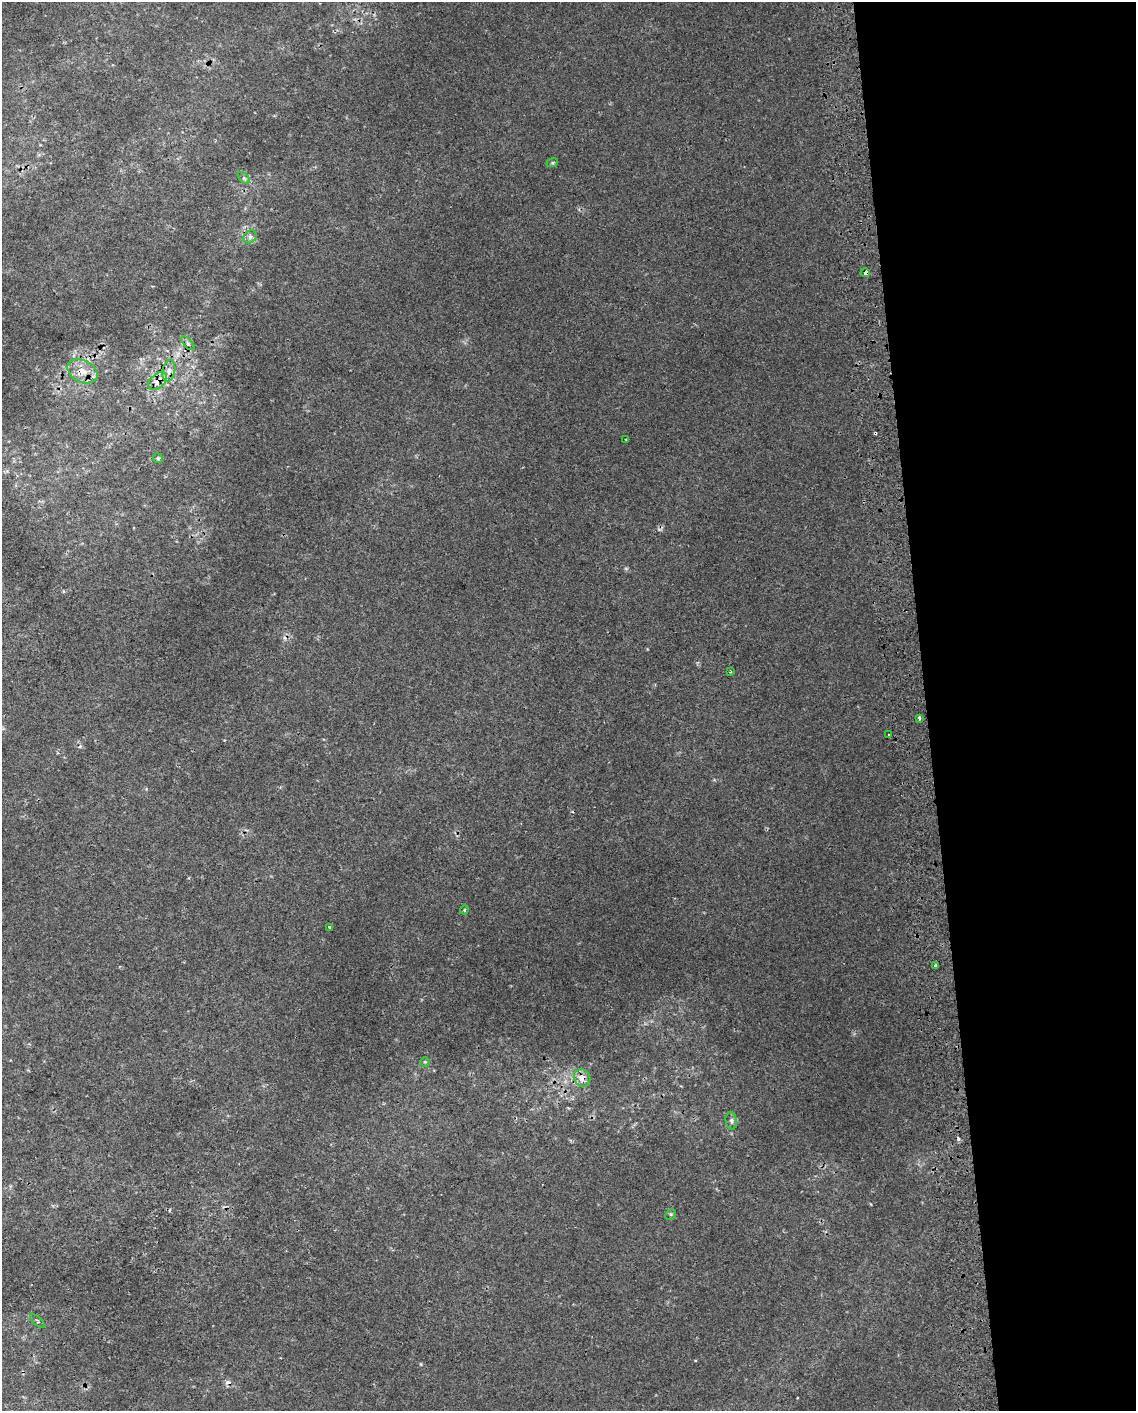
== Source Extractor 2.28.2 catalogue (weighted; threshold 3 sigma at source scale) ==
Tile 8 of 4 x 3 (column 4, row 2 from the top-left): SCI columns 3445-4578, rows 1418-2826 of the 4618 x 4284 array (HDU 1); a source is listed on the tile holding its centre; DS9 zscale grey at full resolution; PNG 1138 x 1413 px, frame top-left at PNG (2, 2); each listed source drawn as its Kron ellipse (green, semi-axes under 4 px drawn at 4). Shown black and unused: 19% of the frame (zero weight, under 2 of 3 exposures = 3% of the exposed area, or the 3 px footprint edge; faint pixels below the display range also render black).
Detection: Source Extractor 2.28.2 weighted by HDU 2 'WHT'; one run over the whole footprint, this tile lists its part. Background 0.0111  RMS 0.0076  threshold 0.034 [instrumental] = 3 sigma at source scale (4.5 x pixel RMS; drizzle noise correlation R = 1.50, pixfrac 1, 0.0396/0.0396 arcsec/px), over >= 5 px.
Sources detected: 25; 4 cosmic-ray / hot-pixel residue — neither listed nor drawn; the other 21 listed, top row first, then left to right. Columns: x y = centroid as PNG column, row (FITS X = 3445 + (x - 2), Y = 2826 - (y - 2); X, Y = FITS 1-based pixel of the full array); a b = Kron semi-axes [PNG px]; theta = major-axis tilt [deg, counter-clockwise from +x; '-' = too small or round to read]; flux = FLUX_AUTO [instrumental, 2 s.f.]
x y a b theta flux
552 163 6 3 18 0.87
244 178 7 4 -45 1.5
250 237 7 6 - 2.3
865 273 4 4 - 7
188 343 9 3 -45 1.4
82 371 16 11 -27 10
169 371 11 6 79 4.1
158 381 11 7 43 7.6
626 439 4 2 - 0.58
158 458 5 5 - 1.2
730 672 3 2 - 0.66
919 718 3 3 - 2.1
889 735 3 2 - 1.1
464 910 4 4 - 0.86
329 927 3 3 - 1.6
936 966 3 3 - 2.4
425 1062 4 4 - 0.86
582 1078 9 7 -58 6.6
731 1121 9 5 -81 2.1
671 1214 6 4 45 1
38 1321 9 3 -42 1.1
Overlapping masked pixels (flux is a lower limit): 4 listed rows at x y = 865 273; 82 371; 158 381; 582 1078